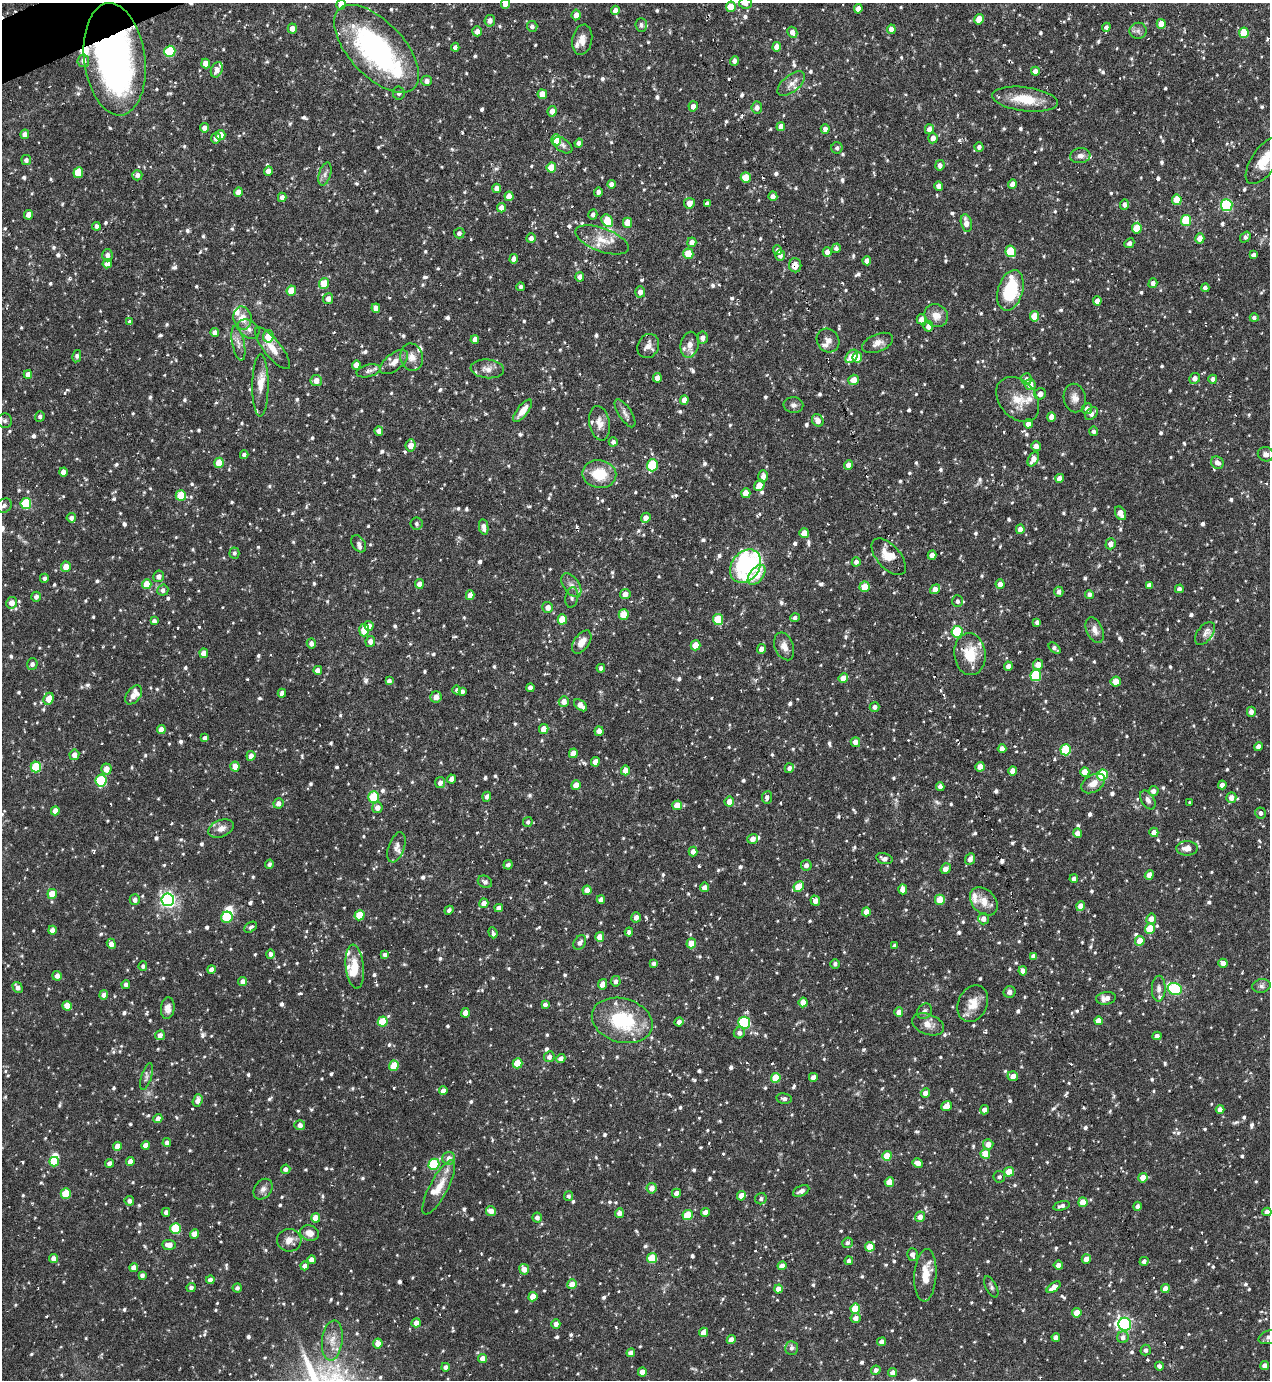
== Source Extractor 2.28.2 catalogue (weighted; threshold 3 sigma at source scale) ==
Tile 11 of 4 x 4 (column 3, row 3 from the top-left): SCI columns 2686-3953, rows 1379-2756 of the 5499 x 5511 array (HDU 1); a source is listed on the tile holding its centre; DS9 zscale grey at full resolution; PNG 1272 x 1382 px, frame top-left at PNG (2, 3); each listed source drawn as its Kron ellipse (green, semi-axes under 4 px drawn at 4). Shown black and unused: <1% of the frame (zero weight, under 3 of 6 exposures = <1% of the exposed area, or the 3 px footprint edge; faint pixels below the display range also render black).
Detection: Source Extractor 2.28.2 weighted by HDU 2 'WHT'; one run over the whole footprint, this tile lists its part. Background 0.0695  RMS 0.0041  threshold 0.0168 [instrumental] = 3 sigma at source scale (4.09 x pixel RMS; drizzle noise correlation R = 1.36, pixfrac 0.8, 0.05/0.05 arcsec/px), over >= 5 px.
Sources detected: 1215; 2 too faint to see at this stretch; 3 inside a brighter object's white glare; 9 cosmic-ray / hot-pixel residue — neither listed nor drawn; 35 inside a brighter listed object's ellipse — not listed separately; of the other 1166, all 500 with FLUX_AUTO >= 1.03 (the completeness limit of this list) listed and drawn (666 fainter detections not listed), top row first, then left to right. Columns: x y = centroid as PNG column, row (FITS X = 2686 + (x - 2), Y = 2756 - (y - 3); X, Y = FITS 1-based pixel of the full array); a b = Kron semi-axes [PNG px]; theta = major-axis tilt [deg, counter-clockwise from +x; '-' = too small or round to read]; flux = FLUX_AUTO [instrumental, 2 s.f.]
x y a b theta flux
745 3 6 5 - 1.6
505 4 5 4 - 3.5
341 5 5 5 - 3.2
731 7 5 5 - 6.9
858 9 5 4 - 2.4
615 10 5 4 - 2.5
576 15 5 4 - 2.7
979 19 5 4 - 6
490 21 6 5 - 1.9
1161 24 5 4 - 5.4
641 25 7 5 -86 1.1
532 26 5 5 - 1.3
1106 27 4 4 - 1.1
292 29 5 4 - 2.8
891 29 4 4 - 2.2
477 31 5 5 - 2.8
1138 31 8 8 - 1.5
792 32 6 4 -61 2.1
1244 33 5 5 - 12
582 40 15 10 78 3.2
455 47 4 4 - 1.3
777 47 4 4 - 3
377 49 54 27 -47 76
170 51 5 5 - 22
115 59 56 30 -83 150
83 61 6 6 - 2.2
734 61 5 4 - 1.4
206 64 5 4 - 4.2
217 70 8 5 68 2.2
1035 71 4 4 - 2.4
427 81 5 5 - 1.9
791 84 16 8 39 3.1
399 93 7 6 - 1.2
542 94 5 4 - 4.9
1025 99 33 12 -7 11
693 106 5 4 - 2.3
757 108 6 5 - 1.8
552 111 5 4 - 2.7
781 127 4 4 - 2.6
204 128 4 4 - 2.5
825 129 4 4 - 1.7
929 129 5 4 - 2.6
25 134 5 4 - 2.1
221 135 5 4 - 2.9
216 138 5 5 - 1.8
933 138 5 4 - 2.5
556 140 5 5 - 12
579 143 4 4 - 1.5
563 145 11 6 -36 1.3
979 147 4 4 - 1.3
837 148 5 5 - 1
1080 156 10 7 6 2.2
26 160 5 5 - 1.4
1264 160 27 12 56 9.9
940 165 5 4 - 1.6
551 168 5 5 - 9
268 171 5 4 - 2.6
78 173 5 5 - 11
325 174 12 6 72 1.5
137 175 5 5 - 1.6
746 177 5 5 - 7.1
611 184 4 4 - 2.2
1012 184 5 4 - 2.7
939 186 4 4 - 2.5
497 188 4 4 - 2.3
238 192 5 4 - 2.9
598 192 5 4 - 1.3
509 196 5 4 - 4.3
773 196 4 4 - 1.9
282 197 4 4 - 2.1
1177 200 5 5 - 7.6
689 203 5 5 - 3.6
707 203 4 3 - 1.2
1124 204 5 4 - 1.5
1227 205 6 5 - 39
501 208 5 4 - 2.4
29 215 5 4 - 3
593 215 5 4 - 1.3
1186 220 5 5 - 17
607 221 7 5 -53 11
627 223 5 4 - 6.3
966 223 9 5 -77 3.6
96 226 4 4 - 1.3
1137 228 5 5 - 8.5
459 233 5 5 - 1.3
1245 237 6 4 53 1.1
531 238 5 4 - 1.7
1200 238 5 4 - 3.2
602 240 28 11 -21 6.8
692 242 5 4 - 2.4
1129 243 5 4 - 1.2
836 248 5 4 - 1
778 250 5 4 - 1.6
1011 251 6 5 - 14
827 252 5 4 - 1.9
688 254 5 5 - 9
107 255 6 5 - 1.5
780 255 5 5 - 1.4
1253 255 4 4 - 1.2
514 259 5 4 - 2.5
867 261 4 4 - 2.4
107 264 5 4 - 2.4
795 265 7 6 - 3.9
580 277 4 4 - 2.1
324 283 5 5 - 6.8
1153 283 5 4 - 1.7
521 287 4 4 - 1.3
1205 288 4 4 - 1.4
1010 290 21 12 74 20
291 291 5 4 - 7
640 292 5 5 - 2.4
328 299 5 5 - 2
1097 301 4 4 - 2.1
376 308 5 4 - 2.8
936 316 12 11 - 3.9
1034 316 5 4 - 6.4
243 318 11 9 -77 4.3
1254 318 4 4 - 1.2
921 319 5 5 - 2.6
130 322 4 4 - 1.6
928 326 5 5 - 2.4
248 329 12 8 -32 2.3
215 332 4 4 - 2.2
268 336 6 5 - 6.2
703 338 6 5 - 1.8
475 340 4 4 - 3
828 341 12 11 - 2.5
238 343 17 6 -78 2.2
878 343 16 8 23 2.9
690 345 13 9 78 2.9
648 346 12 10 63 3
272 348 26 8 -51 5.1
77 356 6 4 78 1.3
852 356 7 5 51 5
412 357 14 11 -76 3.4
857 357 5 5 - 6.1
394 362 16 8 37 3.5
356 365 5 4 - 2.8
487 369 16 9 -6 3
368 371 12 6 14 1.7
28 374 4 4 - 2.4
657 378 5 4 - 2.8
1195 378 5 5 - 2.3
1026 379 6 5 - 1.8
1213 379 4 4 - 1.8
854 380 5 5 - 3.5
316 381 5 5 - 3.1
1030 384 5 5 - 3.4
260 385 31 8 90 4.7
1040 394 6 5 - 2.4
1075 398 14 11 -79 2.9
1018 399 25 18 -49 7.6
684 400 5 4 - 2.4
793 405 10 8 -8 1.5
1087 409 5 5 - 1.8
523 411 13 5 51 4.2
625 413 16 6 -57 1.8
1091 414 7 5 43 1.9
40 416 5 4 - 1
1051 417 5 4 - 2.3
818 420 6 5 - 2.5
5 421 7 7 - 1.1
600 423 17 10 -79 3.7
1028 424 5 4 - 2.5
379 431 4 4 - 2.5
1094 431 5 4 - 1.1
613 442 4 4 - 1.3
411 445 6 5 - 3.1
1036 446 5 4 - 2.4
1266 454 8 7 - 1.7
244 455 4 4 - 1.1
1033 459 8 5 59 3.1
219 463 5 5 - 7.9
1217 463 7 6 - 2.1
652 465 6 5 - 20
848 465 5 4 - 2.5
63 472 4 4 - 2.6
599 474 17 14 -10 11
763 476 6 5 - 2.3
1060 478 4 4 - 2.7
759 485 6 5 - 4.2
746 493 5 4 - 5.7
181 495 5 5 - 11
26 503 5 5 - 24
4 506 8 6 32 1.1
1120 513 7 5 -62 3.6
71 518 4 4 - 1.5
646 518 5 4 - 2.5
416 523 6 6 - 1
484 527 8 4 -80 2.3
1020 529 4 4 - 2.4
804 533 5 5 - 4.6
359 544 9 6 -58 1.2
1111 544 5 5 - 2.7
234 553 5 5 - 1.1
932 555 4 4 - 2.4
889 557 22 11 -48 6.2
856 562 4 4 - 1.7
745 566 18 14 53 55
66 567 5 5 - 4.2
757 575 11 7 52 5.4
159 576 6 5 - 1.9
44 578 4 4 - 1.4
147 584 5 4 - 6.5
419 584 5 4 - 2.3
1000 584 5 4 - 2.5
571 585 13 8 -55 2.3
1149 585 4 4 - 1.5
865 587 5 5 - 5.6
935 589 5 4 - 2.9
1179 589 4 4 - 1.5
163 590 5 5 - 1.6
1059 592 5 4 - 1.6
625 594 5 5 - 2.5
1089 594 4 4 - 1.4
470 595 5 4 - 3
36 597 5 4 - 1.6
572 598 10 6 79 1.2
957 601 6 5 - 1.2
12 603 6 5 - 3.3
548 607 5 5 - 2.6
624 614 5 5 - 8.8
795 618 5 4 - 1.2
562 619 5 4 - 8.9
718 619 5 5 - 9.4
154 621 4 4 - 1.3
1037 622 4 4 - 1.4
369 626 5 4 - 2.6
364 630 6 5 - 7.1
1095 630 13 8 -67 2.6
957 632 5 5 - 22
1205 633 13 7 53 1.9
370 641 5 4 - 2
582 642 13 7 55 3.7
311 643 5 4 - 1.6
695 645 5 5 - 6.4
784 646 14 9 -70 2.9
1055 648 7 4 -41 1.2
762 649 5 4 - 2.3
204 653 4 4 - 2.8
970 654 21 15 -84 11
32 664 5 5 - 1.4
1038 665 5 5 - 3.7
1008 666 4 4 - 2
601 668 4 4 - 1.4
318 670 4 4 - 2.7
1036 675 5 5 - 23
843 678 5 4 - 4.4
389 681 4 4 - 1.5
1116 682 5 5 - 6.7
530 688 4 4 - 1.7
457 690 4 4 - 1.1
462 691 4 4 - 1.2
282 693 4 4 - 1.7
134 695 11 6 52 4.2
436 697 6 5 - 3.1
49 699 6 5 - 4.7
564 701 5 5 - 2.8
581 705 7 4 -39 3.5
875 707 5 4 - 1.4
1251 712 5 4 - 2
544 729 5 4 - 3.9
161 730 4 4 - 3.2
599 731 5 4 - 2.3
205 738 4 4 - 1.6
855 742 5 5 - 2.3
1258 746 4 4 - 2.2
1002 749 4 4 - 2.3
1066 750 5 5 - 21
573 753 5 4 - 4.1
74 755 5 5 - 2.8
251 756 5 4 - 2.7
595 762 5 4 - 3.3
235 766 5 4 - 3.8
36 767 5 5 - 17
980 767 5 4 - 3.7
789 768 5 4 - 1.4
106 769 5 5 - 3.6
625 770 5 4 - 3.5
1013 771 5 4 - 3.3
1085 772 5 4 - 5.1
1102 775 5 5 - 20
451 779 4 4 - 1.6
101 780 6 5 - 26
440 783 5 5 - 2
1093 783 13 8 31 3.6
576 785 5 4 - 5.3
1222 785 4 4 - 2.4
940 786 4 4 - 1.7
1153 791 5 5 - 2
374 797 5 5 - 16
487 797 5 4 - 1.4
767 797 6 5 - 1.4
1231 797 5 5 - 2.6
1148 800 10 6 -57 1.8
729 801 5 4 - 3.3
1190 802 3 3 - 1.2
278 803 5 5 - 2
677 805 5 4 - 5.2
377 808 5 5 - 2.7
55 811 4 4 - 3
1260 813 6 5 - 1.4
528 822 5 4 - 1
221 828 13 8 22 3
1154 832 5 4 - 2.6
1078 833 5 4 - 2.6
753 839 5 4 - 2.8
396 847 16 8 70 2.3
1187 848 10 7 1 2.7
693 851 5 4 - 2.3
884 859 8 5 -15 1.6
970 859 6 4 65 2.2
269 864 4 4 - 1.1
508 865 5 4 - 1.4
806 865 5 5 - 1.8
946 869 6 4 50 2.7
1149 875 5 4 - 2.9
1074 879 4 4 - 1.4
485 882 7 6 - 1.2
799 886 6 4 48 8.8
704 887 5 4 - 2.3
903 889 5 4 - 3.2
587 890 4 4 - 3.5
52 894 5 4 - 6
135 900 5 5 - 1.9
168 900 6 6 - 120
601 900 4 4 - 1.9
940 900 5 5 - 7.1
815 901 5 4 - 2.4
984 901 16 11 -47 4.7
484 903 5 4 - 3.2
1081 906 5 4 - 3.5
499 908 4 4 - 2.1
449 910 5 4 - 1.1
866 912 4 4 - 3.4
359 915 5 5 - 9.7
227 917 6 5 - 15
636 917 5 4 - 2.3
983 919 5 5 - 2.4
1151 919 5 5 - 3.4
251 927 7 5 32 1.1
1150 929 5 5 - 11
52 930 4 4 - 3.1
629 932 4 4 - 1.3
493 933 5 3 - 1.3
600 937 5 4 - 3.4
1140 941 5 4 - 6.3
580 943 8 5 55 1.5
691 943 5 4 - 5.4
111 944 5 4 - 2.8
895 945 4 4 - 1.2
270 954 5 4 - 1.4
385 955 4 4 - 1.4
1033 956 4 4 - 1.5
653 963 4 4 - 1.3
1223 963 4 4 - 2.6
835 964 4 4 - 1.2
143 966 4 4 - 1
355 967 22 9 -84 6.2
211 970 4 4 - 1.7
1023 971 4 4 - 2.6
57 976 5 4 - 2
616 981 5 5 - 1.5
243 982 4 4 - 2.6
603 984 5 4 - 3.6
126 985 4 4 - 1.6
1261 986 9 6 12 1.4
18 987 6 4 -58 1.9
1159 989 13 7 88 1.8
1175 989 7 6 - 35
1010 992 6 5 - 1.5
104 995 5 4 - 2
1106 998 10 6 9 2.8
803 1002 5 4 - 4.9
973 1004 19 14 64 5.8
545 1005 4 4 - 1.3
67 1006 4 4 - 5.5
168 1008 11 7 86 2.3
924 1011 8 6 49 1.3
899 1012 4 4 - 3.5
465 1013 5 4 - 2.8
622 1020 31 22 -16 25
1098 1021 4 4 - 3.2
383 1022 5 5 - 12
679 1022 4 4 - 1.8
744 1023 6 6 - 32
928 1024 16 10 -20 3.4
739 1033 6 5 - 1.6
160 1035 5 4 - 2
1157 1036 4 4 - 1.3
549 1057 5 5 - 1.8
561 1058 4 4 - 2.1
518 1063 5 5 - 9.2
394 1066 5 4 - 8.8
1013 1076 5 5 - 2.9
146 1077 14 5 73 1.3
813 1077 4 4 - 2
776 1078 5 5 - 10
443 1091 4 4 - 2.6
925 1093 5 4 - 2.5
784 1098 8 5 -10 1.3
198 1101 6 5 - 2.3
946 1106 5 4 - 3.7
1220 1109 4 4 - 2.5
985 1110 5 4 - 2.1
158 1119 4 4 - 2.3
300 1125 5 5 - 1.9
167 1142 4 4 - 1.4
988 1144 5 5 - 3.3
146 1145 4 4 - 2.6
117 1146 4 4 - 3.5
985 1154 5 4 - 6.7
887 1156 5 4 - 6.6
449 1158 6 6 - 2.4
54 1162 5 5 - 12
130 1162 4 4 - 2.6
110 1163 4 4 - 1.9
918 1163 5 4 - 2.8
434 1164 5 5 - 21
286 1169 5 4 - 1.6
1009 1172 5 4 - 7.2
999 1177 6 5 - 1.1
1143 1178 5 4 - 3.8
889 1182 5 4 - 4.5
439 1187 30 9 62 6.7
652 1188 5 5 - 2.8
263 1189 11 8 54 2
801 1191 9 5 25 1.6
66 1193 5 5 - 13
676 1193 4 4 - 2.4
568 1196 5 4 - 1.1
741 1196 5 4 - 4.3
761 1199 6 5 - 1.1
129 1201 5 4 - 1.6
1083 1202 5 4 - 5.2
1062 1206 8 4 15 1.5
1137 1206 4 4 - 1.3
491 1211 5 5 - 2.8
166 1212 4 4 - 1.4
705 1212 4 4 - 2.5
1267 1212 4 4 - 2.1
619 1213 5 4 - 2.5
688 1215 5 5 - 13
537 1217 5 4 - 1.6
920 1217 5 5 - 2.5
316 1218 5 4 - 4.3
176 1228 5 5 - 18
309 1233 9 7 -22 3.3
195 1234 4 4 - 4.3
289 1240 12 11 - 3.4
847 1243 5 5 - 1.1
169 1245 7 5 -2 3
870 1247 5 4 - 6.3
912 1254 6 5 - 1.8
54 1258 4 4 - 2.6
652 1258 5 5 - 14
1086 1259 5 4 - 2.4
312 1260 4 4 - 2.7
849 1261 4 4 - 1.4
1144 1261 5 4 - 1.3
1058 1265 4 4 - 2.1
305 1266 4 4 - 2.3
782 1266 4 4 - 2.4
134 1268 4 4 - 2.6
524 1269 5 5 - 2.8
142 1275 4 4 - 1.2
925 1275 26 11 86 8.4
210 1280 4 4 - 2
572 1284 5 5 - 4.5
191 1287 4 4 - 1.4
991 1287 11 5 -62 1.1
1054 1287 8 4 37 3.6
237 1288 4 4 - 1.2
778 1289 4 4 - 3.2
1165 1289 4 4 - 3.4
533 1297 4 4 - 4.8
855 1309 5 5 - 9.5
1077 1313 4 4 - 5.6
856 1318 5 5 - 2.3
416 1323 5 4 - 2.9
556 1324 5 4 - 2.2
1125 1324 6 6 - 69
704 1332 5 4 - 2.9
1056 1337 4 4 - 2.1
1123 1337 6 5 - 1.8
1269 1337 11 6 19 1.6
332 1340 20 10 83 4.7
731 1340 4 4 - 3
882 1342 4 4 - 2.4
378 1343 5 4 - 3
791 1348 7 6 - 1.3
1146 1350 5 5 - 1.3
631 1353 4 4 - 2.5
483 1358 4 4 - 3.1
1159 1366 4 4 - 1.2
1265 1366 4 4 - 2
445 1367 4 4 - 1.3
876 1370 5 4 - 1.6
642 1372 4 4 - 2.7
893 1373 4 4 - 2.6
Overlapping masked pixels (flux is a lower limit): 3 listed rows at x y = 115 59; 795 265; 889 557
Isophote crosses this tile's border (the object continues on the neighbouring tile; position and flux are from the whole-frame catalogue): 8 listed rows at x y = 745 3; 505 4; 341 5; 377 49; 115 59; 1264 160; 1269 1337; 642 1372